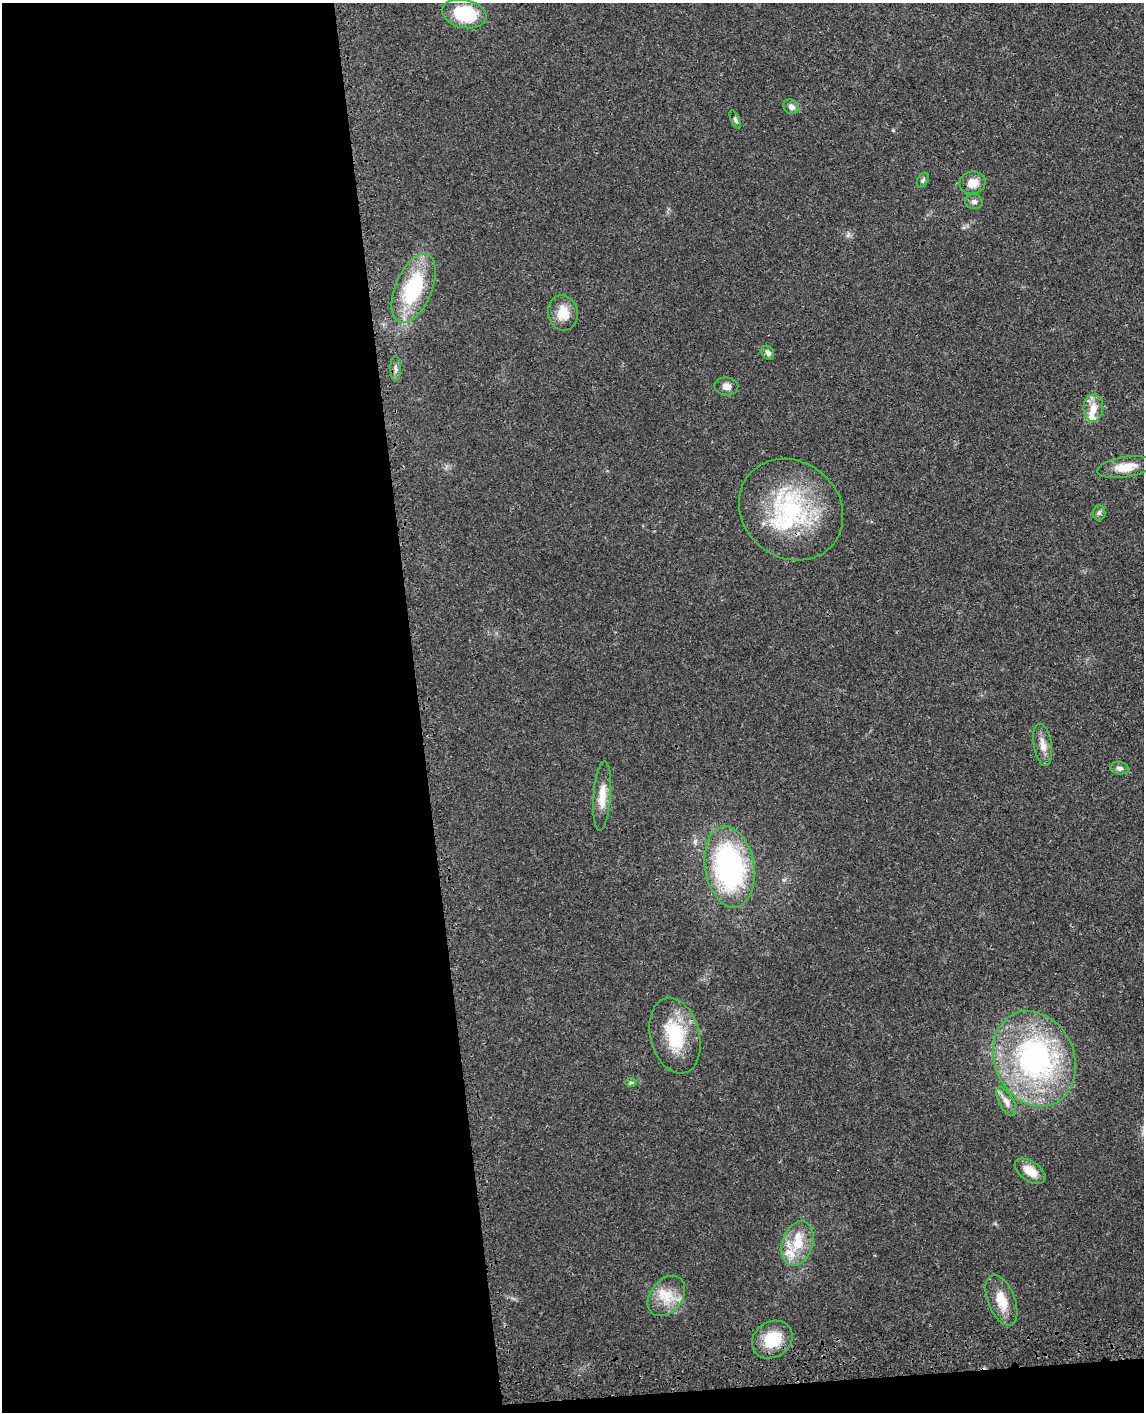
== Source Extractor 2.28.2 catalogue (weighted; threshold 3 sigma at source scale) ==
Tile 9 of 4 x 3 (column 1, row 3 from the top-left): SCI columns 84-1225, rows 208-1617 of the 4736 x 4749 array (HDU 1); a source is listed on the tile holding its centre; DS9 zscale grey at full resolution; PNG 1146 x 1414 px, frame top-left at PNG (2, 3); each listed source drawn as its Kron ellipse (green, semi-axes under 4 px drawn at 4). Shown black and unused: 38% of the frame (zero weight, under 3 of 4 exposures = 8% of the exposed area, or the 3 px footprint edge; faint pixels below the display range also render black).
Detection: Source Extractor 2.28.2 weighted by HDU 2 'WHT'; one run over the whole footprint, this tile lists its part. Background 0.0214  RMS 0.0035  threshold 0.0155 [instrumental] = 3 sigma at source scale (4.5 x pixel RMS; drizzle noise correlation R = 1.50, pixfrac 1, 0.05/0.05 arcsec/px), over >= 5 px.
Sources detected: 31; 3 inside a brighter listed object's ellipse — not listed separately; the other 28 listed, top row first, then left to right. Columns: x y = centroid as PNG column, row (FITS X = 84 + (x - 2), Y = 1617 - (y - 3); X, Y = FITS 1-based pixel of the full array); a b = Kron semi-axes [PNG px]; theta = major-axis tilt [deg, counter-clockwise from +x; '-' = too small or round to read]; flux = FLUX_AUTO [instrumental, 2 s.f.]
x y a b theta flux
464 14 22 14 -12 19
791 107 8 7 - 1.8
735 119 10 4 -65 0.77
923 180 8 5 61 0.68
972 183 13 11 14 3.9
974 201 9 7 -15 1.1
414 288 36 18 67 28
563 313 18 14 -80 6
768 353 7 6 - 1.3
396 368 12 5 90 1.1
726 386 12 9 -7 2
1093 408 13 10 89 3.8
1125 467 28 10 9 5.9
791 510 54 48 -40 43
1099 513 7 6 - 0.9
1043 745 21 9 -81 3.1
1119 768 9 6 -6 1.2
602 796 35 8 86 5.4
730 867 41 24 -81 67
675 1036 39 24 -75 18
1034 1059 49 40 -66 76
631 1082 6 4 1 0.52
1006 1101 16 7 -61 2.4
1030 1171 17 10 -34 5.2
797 1243 23 15 72 8.9
666 1296 22 16 51 7.7
1001 1300 27 13 -68 6.9
772 1340 21 17 34 11